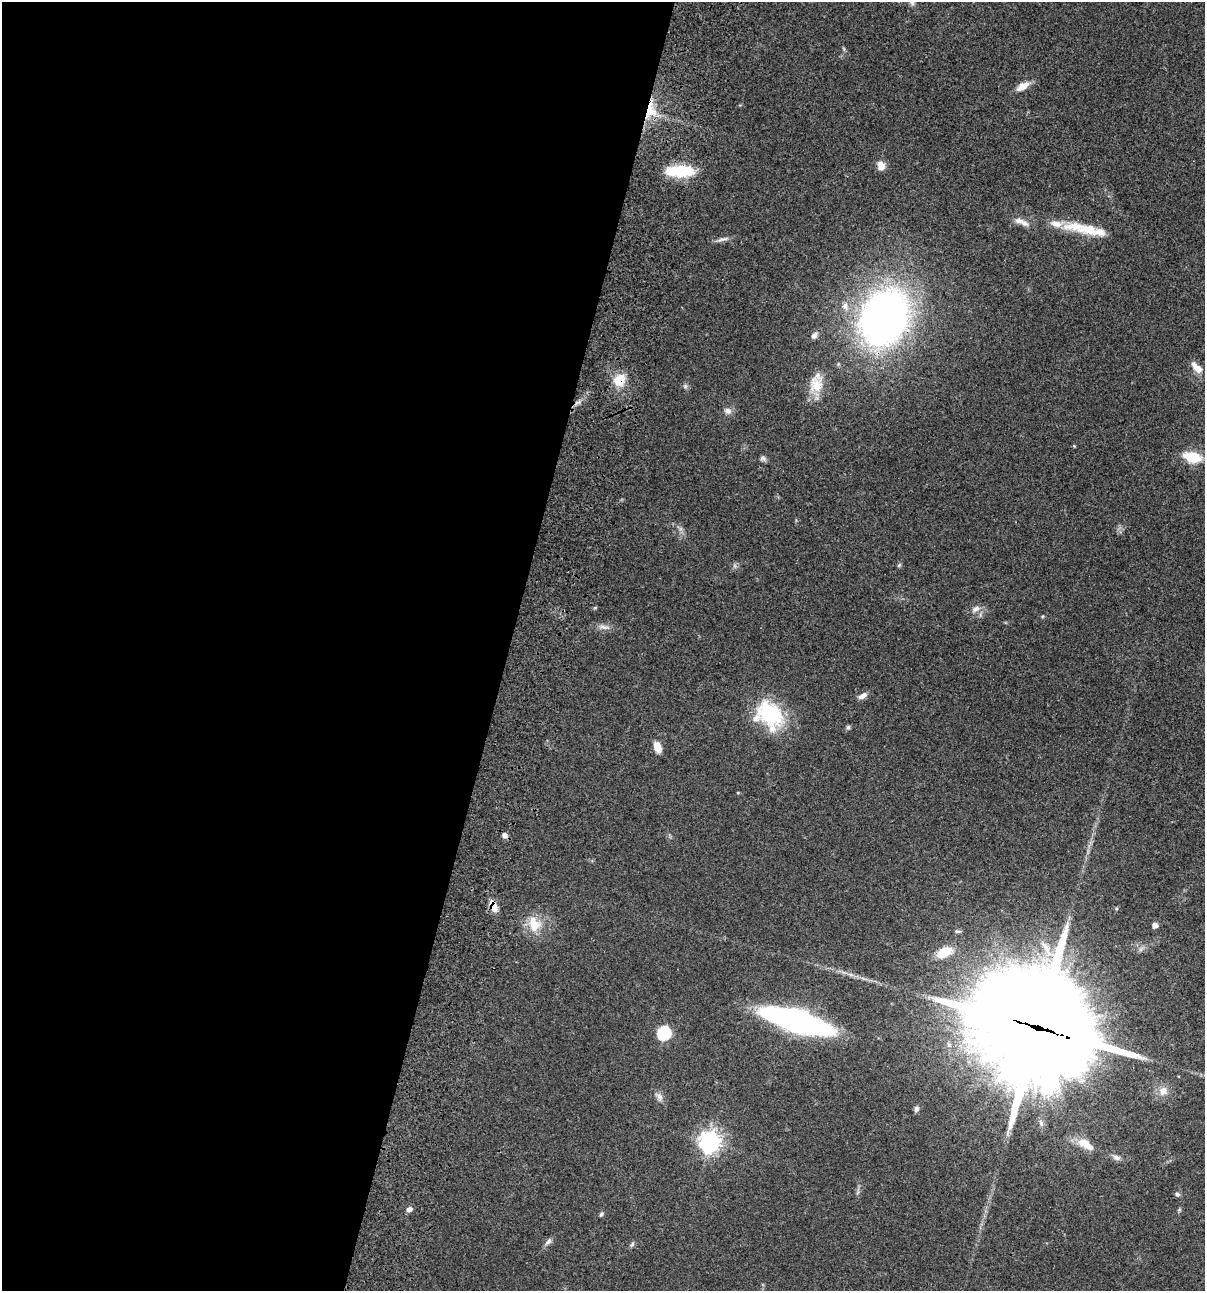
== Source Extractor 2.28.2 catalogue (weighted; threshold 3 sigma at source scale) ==
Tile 5 of 4 x 4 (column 1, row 2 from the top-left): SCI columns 235-1437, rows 2697-3985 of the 5405 x 5390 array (HDU 1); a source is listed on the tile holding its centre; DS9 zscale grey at full resolution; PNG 1207 x 1293 px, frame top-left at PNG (2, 2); no overlay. Shown black and unused: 42% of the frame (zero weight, under 3 of 4 exposures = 9% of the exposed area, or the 3 px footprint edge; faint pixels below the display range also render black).
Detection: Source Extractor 2.28.2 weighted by HDU 2 'WHT'; one run over the whole footprint, this tile lists its part. Background 0.0467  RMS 0.0052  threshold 0.0236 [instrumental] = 3 sigma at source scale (4.5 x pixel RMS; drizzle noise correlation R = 1.50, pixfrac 1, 0.05/0.05 arcsec/px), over >= 5 px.
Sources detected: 52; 1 inside a brighter object's white glare — not listed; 5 inside a brighter listed object's ellipse — not listed separately; the other 46 listed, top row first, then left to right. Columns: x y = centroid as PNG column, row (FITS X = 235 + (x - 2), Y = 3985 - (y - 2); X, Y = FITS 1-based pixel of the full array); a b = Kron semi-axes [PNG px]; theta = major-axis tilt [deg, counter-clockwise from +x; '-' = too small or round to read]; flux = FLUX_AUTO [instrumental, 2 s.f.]
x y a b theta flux
1022 86 18 8 32 4.8
648 114 34 10 15 12
881 166 11 9 -76 4.2
681 171 29 13 -2 21
1020 221 17 8 -14 3.8
1074 226 37 14 -7 13
723 239 17 5 12 2.1
845 306 11 8 -83 2.8
884 318 42 32 65 310
814 335 8 6 53 2
1197 368 17 7 -47 4.4
619 380 14 12 60 9.8
816 385 23 19 -70 11
685 386 6 5 - 1
577 402 12 4 31 2
728 411 10 8 -20 2.3
1074 446 4 3 - 0.47
1192 457 17 9 -14 17
763 458 8 6 -27 1.3
899 565 6 4 46 0.75
976 609 11 7 33 2.5
604 627 17 5 -13 2.5
863 696 12 6 31 2.5
770 714 36 25 -53 36
848 727 7 5 69 0.85
657 747 12 7 -68 5.1
738 793 4 3 - 0.42
504 835 7 6 - 2.1
493 906 14 8 -66 5.4
534 924 22 17 -68 11
1155 925 5 4 - 3.3
944 952 17 10 24 11
797 1021 44 12 -16 270
1039 1028 44 33 -22 15000
664 1033 7 6 - 62
1163 1091 12 11 - 4.4
660 1097 11 7 -57 2.2
916 1109 7 6 - 1.6
710 1142 8 7 - 320
1085 1144 20 9 -31 8.6
1116 1157 12 6 -21 1.9
1177 1194 7 6 - 1.1
409 1209 7 5 34 1.8
601 1214 6 4 70 0.88
548 1242 11 6 44 1.8
632 1244 8 4 53 0.91
Overlapping masked pixels (flux is a lower limit): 6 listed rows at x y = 648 114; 884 318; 619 380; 577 402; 493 906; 1039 1028